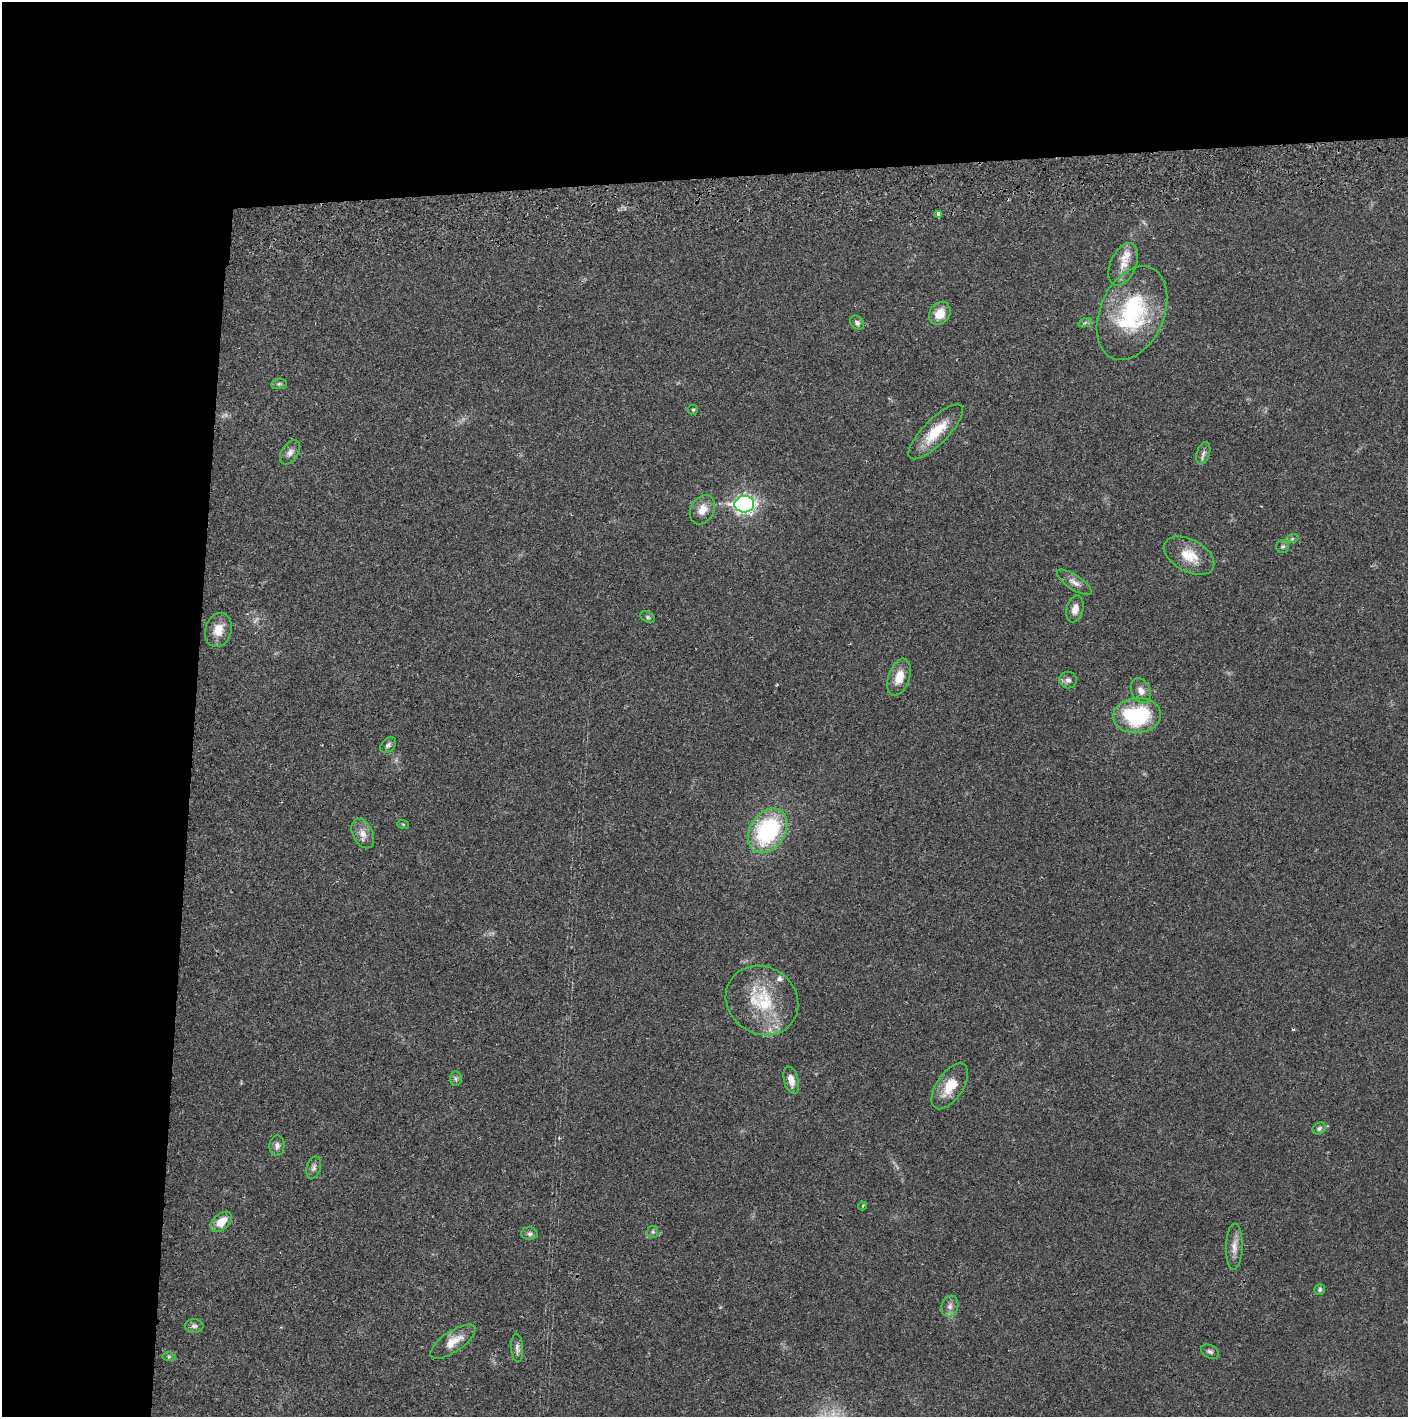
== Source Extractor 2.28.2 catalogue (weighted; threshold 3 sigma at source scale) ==
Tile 1 of 3 x 3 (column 1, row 1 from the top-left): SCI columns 5-1410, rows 2887-4301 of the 4230 x 4359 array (HDU 1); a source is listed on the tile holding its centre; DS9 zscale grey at full resolution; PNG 1410 x 1419 px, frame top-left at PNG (2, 2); each listed source drawn as its Kron ellipse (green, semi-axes under 4 px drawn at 4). Shown black and unused: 24% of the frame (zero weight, under 2 of 3 exposures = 3% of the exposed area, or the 3 px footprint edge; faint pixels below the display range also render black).
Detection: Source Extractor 2.28.2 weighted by HDU 2 'WHT'; one run over the whole footprint, this tile lists its part. Background 0.0216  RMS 0.0034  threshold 0.0155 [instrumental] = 3 sigma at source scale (4.5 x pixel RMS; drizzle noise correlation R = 1.50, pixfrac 1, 0.05/0.05 arcsec/px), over >= 5 px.
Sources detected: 51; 1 too faint to see at this stretch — neither listed nor drawn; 3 inside a brighter listed object's ellipse — not listed separately; the other 47 listed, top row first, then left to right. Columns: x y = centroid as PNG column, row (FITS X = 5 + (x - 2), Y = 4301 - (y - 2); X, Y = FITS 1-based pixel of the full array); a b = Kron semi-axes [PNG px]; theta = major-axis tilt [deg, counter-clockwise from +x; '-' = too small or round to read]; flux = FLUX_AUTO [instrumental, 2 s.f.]
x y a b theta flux
938 214 4 3 - 2.4
1123 264 22 13 66 4.7
940 313 12 10 54 4.9
1132 313 49 32 66 37
857 323 8 6 -45 0.99
1085 323 7 4 20 0.6
279 384 8 5 8 0.68
693 410 5 5 - 0.43
936 432 36 12 45 9.9
290 452 13 8 57 1.9
1203 453 12 6 71 1.3
744 504 10 8 4 120
702 510 15 11 60 4
1292 539 6 4 19 0.55
1283 547 6 6 - 0.71
1189 556 27 16 -29 8
1074 582 20 7 -33 2.3
1075 609 14 8 76 2.4
648 617 8 5 -28 0.64
218 630 17 13 74 4.8
899 677 19 10 71 4.9
1068 680 9 8 - 1.4
1141 691 13 9 -67 2.6
1137 716 24 17 4 30
388 745 9 6 43 0.95
403 824 6 4 -19 0.35
768 831 24 17 57 39
363 834 15 10 -63 3
762 1000 37 33 -35 21
456 1079 7 6 - 0.74
791 1080 14 7 -75 3
950 1086 26 13 56 7.4
1319 1128 7 5 33 0.81
277 1146 10 7 86 1.6
314 1168 11 7 74 1.3
863 1206 4 3 - 0.36
221 1222 12 8 43 4.9
653 1232 6 5 - 0.59
529 1234 8 6 -5 1.1
1234 1247 23 8 88 3.1
1320 1290 6 5 - 0.76
950 1306 11 8 73 1.8
194 1326 9 7 -5 1.2
453 1342 26 10 34 5.5
517 1348 14 6 -86 1.4
1210 1352 9 6 -25 0.91
169 1356 7 4 0 0.64